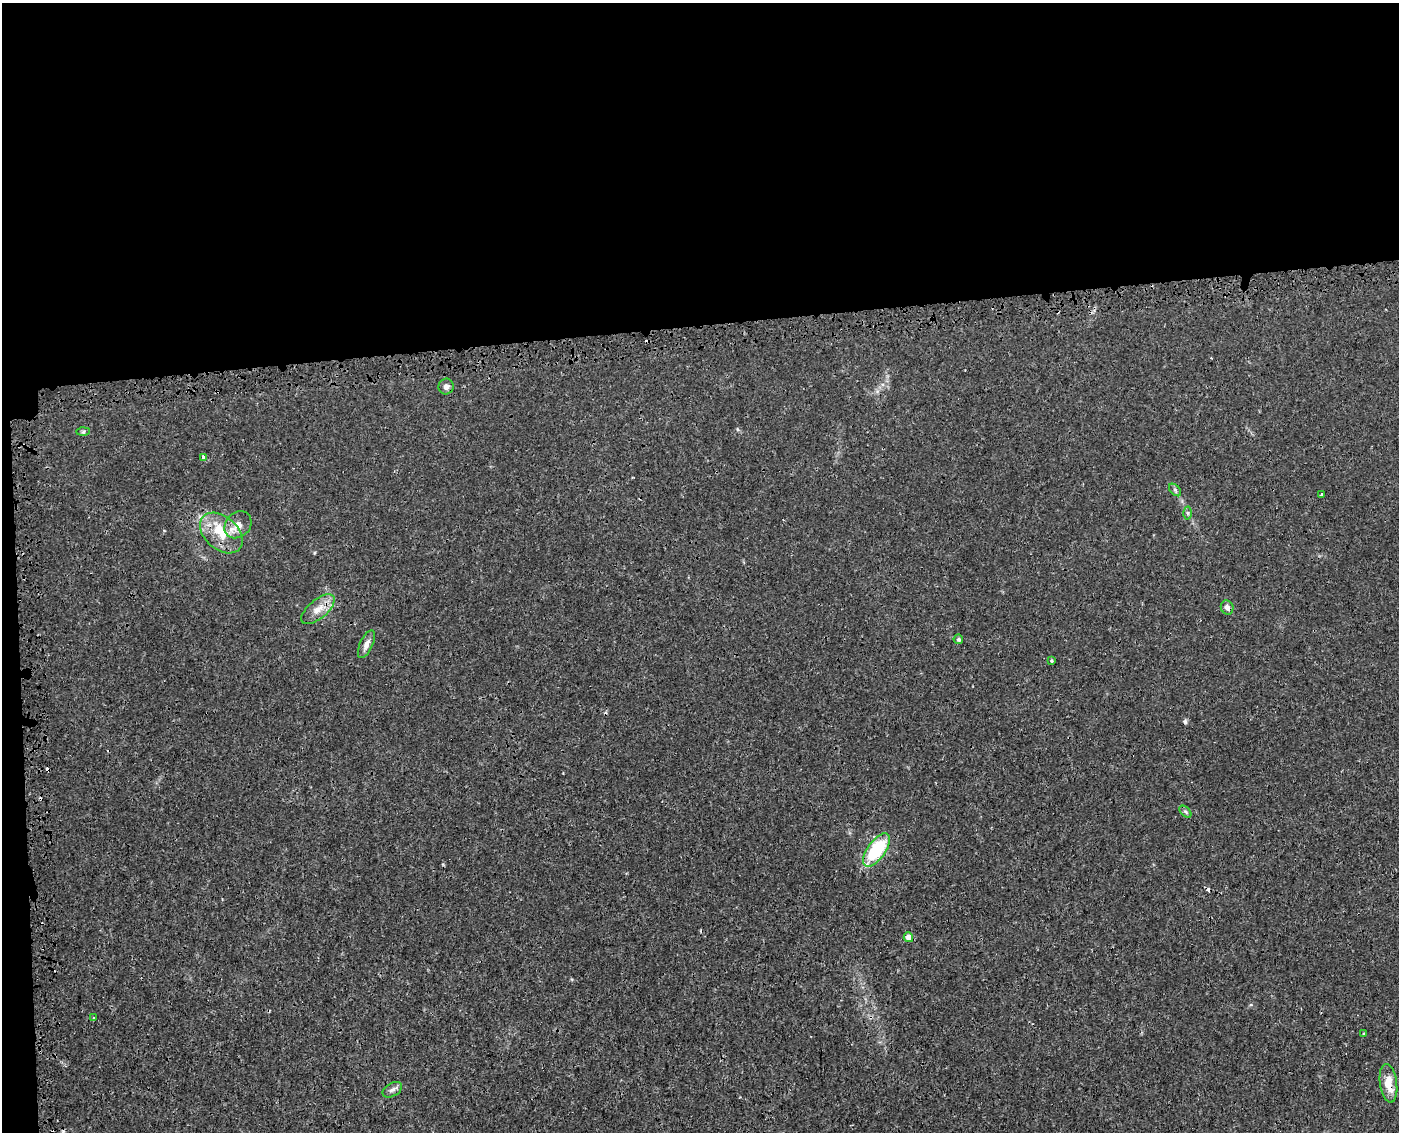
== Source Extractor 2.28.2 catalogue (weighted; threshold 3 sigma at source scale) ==
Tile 1 of 3 x 4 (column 1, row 1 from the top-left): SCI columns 82-1478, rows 3443-4572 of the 4397 x 4623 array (HDU 1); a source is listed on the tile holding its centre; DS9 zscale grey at full resolution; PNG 1401 x 1134 px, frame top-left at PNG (2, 3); each listed source drawn as its Kron ellipse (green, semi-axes under 4 px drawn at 4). Shown black and unused: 30% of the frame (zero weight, under 3 of 4 exposures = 7% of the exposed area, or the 3 px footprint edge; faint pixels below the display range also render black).
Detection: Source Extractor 2.28.2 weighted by HDU 2 'WHT'; one run over the whole footprint, this tile lists its part. Background 0.00133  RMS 8.8e-04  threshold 0.00394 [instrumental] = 3 sigma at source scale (4.5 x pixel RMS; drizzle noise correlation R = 1.50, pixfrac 1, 0.0396/0.0396 arcsec/px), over >= 5 px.
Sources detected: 26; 6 cosmic-ray / hot-pixel residue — neither listed nor drawn; the other 20 listed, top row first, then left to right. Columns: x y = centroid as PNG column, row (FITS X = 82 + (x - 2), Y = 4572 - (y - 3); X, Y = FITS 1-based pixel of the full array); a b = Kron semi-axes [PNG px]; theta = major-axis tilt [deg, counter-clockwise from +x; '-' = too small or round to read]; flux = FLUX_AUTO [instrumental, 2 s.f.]
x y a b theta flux
446 387 8 7 - 0.37
83 432 6 4 2 0.13
203 457 3 3 - 0.43
1175 490 7 4 -46 0.18
1321 495 3 3 - 0.17
1187 513 6 4 -89 0.14
238 525 15 12 46 0.95
221 533 24 16 -41 2.5
1227 607 7 6 - 0.34
318 609 20 9 40 1.1
958 639 5 4 - 0.17
366 644 15 6 65 0.48
1051 661 3 3 - 0.099
1185 812 7 4 -46 0.17
876 850 19 9 54 5.4
908 937 5 4 - 0.74
94 1018 4 2 - 0.13
1364 1034 3 2 - 0.12
1388 1083 19 8 -82 1.5
392 1090 10 6 30 0.32
Overlapping masked pixels (flux is a lower limit): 1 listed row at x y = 1388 1083